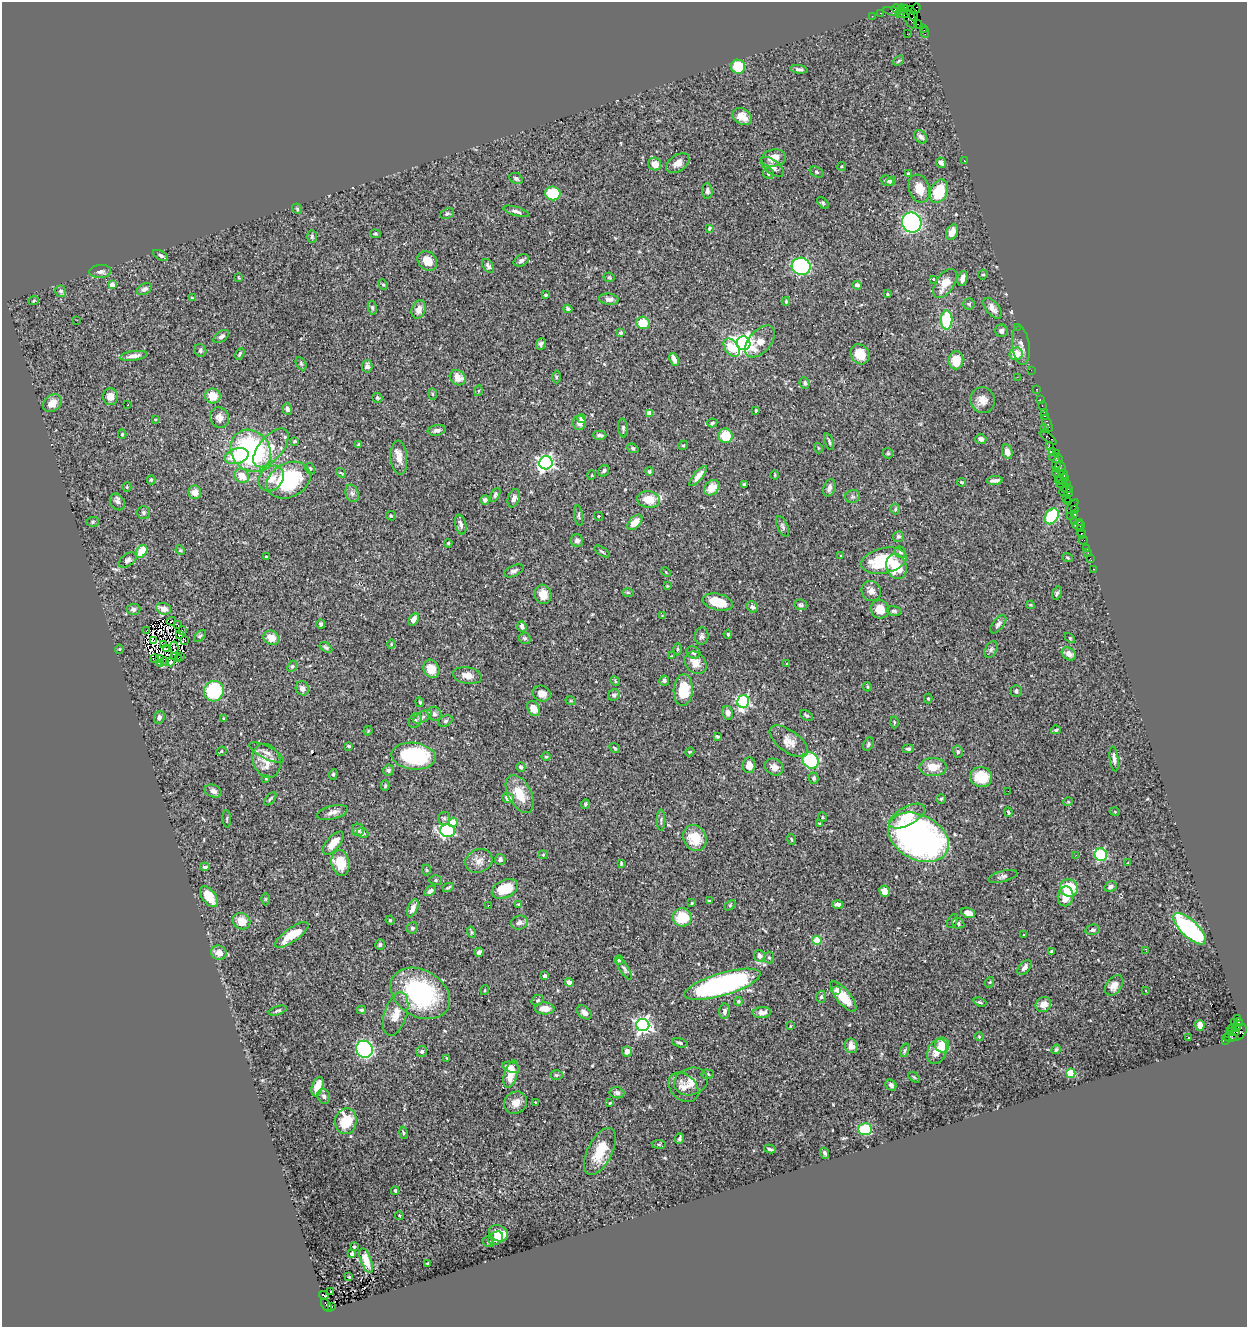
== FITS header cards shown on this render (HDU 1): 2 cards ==
NAXIS1  =                 1245
NAXIS2  =                 1325

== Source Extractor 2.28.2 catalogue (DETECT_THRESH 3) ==
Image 1245 x 1325 px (HDU 1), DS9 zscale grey, 1 PNG px = 1 image px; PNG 1249 x 1329 px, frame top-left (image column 1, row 1325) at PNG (2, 2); each listed source drawn as its Kron ellipse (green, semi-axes under 4 px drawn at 4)
Background 1.42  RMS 0.054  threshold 0.162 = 3 sigma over >= 5 px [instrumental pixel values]
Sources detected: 497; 9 with non-positive FLUX_AUTO (blend fragments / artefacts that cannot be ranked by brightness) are neither listed nor drawn; the other 488 listed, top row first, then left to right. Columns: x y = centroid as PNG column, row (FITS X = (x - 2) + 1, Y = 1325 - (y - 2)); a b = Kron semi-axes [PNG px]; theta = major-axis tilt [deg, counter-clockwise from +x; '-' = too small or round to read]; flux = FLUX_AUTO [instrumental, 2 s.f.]
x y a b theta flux
905 8 3 2 - 100
896 9 4 3 - 180
916 9 6 3 70 55
892 11 9 2 -14 100
900 11 7 3 77 260
880 13 2 2 - 23
904 13 6 3 20 390
912 13 8 4 -62 300
872 16 2 2 - 22
910 19 9 5 -63 750
918 25 5 3 - 220
923 28 4 2 - 75
925 32 5 2 - 62
907 34 2 2 - 870
899 61 6 4 44 4.1
738 67 7 7 - 110
799 69 9 3 -5 9.9
742 116 10 7 -32 35
921 137 7 5 -45 15
774 158 12 8 10 40
964 160 3 2 - 20
678 163 13 8 36 25
941 163 5 4 - 15
655 164 7 6 - 37
842 166 4 4 - 5
772 167 14 6 -37 17
816 172 7 5 -28 6.5
768 173 6 5 - 7.2
908 174 3 3 - 4.2
516 178 7 5 -26 8.3
887 181 7 5 -18 8.2
891 181 5 4 - 7
919 188 14 10 -71 54
707 191 8 5 -88 11
939 191 12 8 66 130
553 193 8 7 - 110
823 203 7 4 -46 5.9
297 209 5 4 - 5.2
516 211 13 4 -16 13
447 214 7 5 25 6.5
912 222 10 9 - 840
709 228 3 3 - 5.9
952 232 8 5 64 34
375 234 5 4 - 4.1
312 236 6 5 - 6.2
161 255 8 4 -29 8.8
427 261 11 8 -47 46
521 261 8 5 28 12
488 266 7 5 -56 11
801 266 9 8 - 380
100 271 11 6 4 14
983 275 5 4 - 5.5
238 277 3 2 - 2.5
609 277 5 5 - 4.2
933 279 3 3 - 4.8
962 279 8 5 75 20
945 283 16 9 57 60
112 285 4 4 - 47
383 285 5 4 - 5.2
857 285 5 4 - 8.5
144 289 8 5 29 11
61 291 6 5 - 7.6
888 294 4 4 - 4
545 295 3 2 - 4.2
192 298 3 3 - 3.4
609 299 10 5 -6 15
34 301 5 3 - 3.6
786 301 4 3 - 4.2
969 304 5 5 - 5.6
372 308 7 4 -82 6.1
993 308 12 6 -51 21
419 309 9 6 68 27
568 309 4 3 - 5.4
77 320 2 2 - 27
947 320 9 5 89 180
643 323 6 6 - 64
1017 327 2 2 - 30
1001 331 6 6 - 12
621 333 3 3 - 6.3
221 337 9 5 36 13
760 341 19 11 48 46
743 343 7 6 - 2000
541 344 6 4 68 9.8
1021 346 19 8 -82 22
732 348 10 6 -52 98
200 350 6 6 - 7.9
240 354 6 3 55 5.7
860 354 10 9 - 57
1016 354 7 6 - 56
134 356 14 4 8 21
674 359 7 4 -70 18
956 360 9 7 83 67
301 363 7 5 -64 6.7
367 366 6 5 - 12
1031 370 2 2 - 51
556 377 6 4 -89 5.3
1017 377 3 2 - 3.4
458 378 8 7 - 39
805 383 6 5 - 7.2
1037 389 3 2 - 74
478 391 5 3 - 4
432 394 6 4 -88 3.8
213 396 7 7 - 56
110 397 8 7 - 27
377 398 5 5 - 5.9
982 400 13 12 - 33
1040 400 3 2 - 72
52 403 10 8 41 39
128 405 3 2 - 6.4
1042 406 3 2 - 66
287 409 6 4 -69 14
756 411 4 3 - 4.1
1044 412 2 2 - 71
649 413 4 4 - 54
1045 416 3 2 - 85
219 418 10 9 - 21
155 419 4 3 - 3
581 419 4 4 - 10
579 423 7 6 - 22
712 423 5 4 - 5.6
1047 423 9 3 -67 170
623 428 9 5 -85 8.8
1044 429 2 2 - 58
437 430 9 5 11 11
122 434 4 4 - 3.9
600 435 7 4 0 10
726 436 7 7 - 98
1048 437 10 4 -37 320
981 439 5 4 - 15
295 441 3 3 - 7.4
829 442 9 4 -70 7.1
358 445 3 3 - 4.5
683 445 5 4 - 4.8
1049 446 2 2 - 140
271 448 23 11 50 76
633 448 6 4 -22 5.1
818 448 5 3 - 3.2
251 451 22 19 -53 580
1052 451 3 2 - 62
1007 452 7 5 -79 25
888 453 6 5 - 5
1057 453 3 2 - 68
237 456 12 7 17 130
399 458 17 8 -86 36
1056 458 7 4 -9 430
546 463 7 6 - 1200
1056 464 7 3 83 250
310 468 6 4 -59 5.4
1060 468 7 5 -86 480
604 471 6 5 - 8.5
649 471 4 4 - 6.3
341 473 5 3 - 3.1
1058 474 6 2 -18 160
1063 474 4 3 - 280
592 475 5 3 - 2.8
775 475 4 3 - 2.8
242 476 8 7 - 45
698 476 12 4 52 22
271 478 14 11 49 49
1063 479 6 3 27 410
151 480 4 3 - 4.8
289 480 23 17 28 300
995 480 8 3 5 14
1059 480 5 2 - 220
962 482 4 3 - 4.3
744 484 3 3 - 5.1
1062 484 6 3 21 210
1067 484 3 2 - 56
127 487 5 4 - 4
712 488 9 6 46 54
829 488 9 5 71 16
1067 489 5 3 - 270
195 492 7 6 - 32
1064 492 4 3 - 95
352 493 9 6 -73 12
1069 493 4 3 - 140
495 495 7 4 61 8.1
853 497 7 6 - 7.6
514 498 9 5 72 15
1067 498 2 2 - 56
485 500 5 4 - 12
649 500 11 8 -8 65
117 502 9 7 -56 12
1069 502 3 2 - 150
1072 506 8 3 52 110
895 509 5 5 - 5
1075 509 3 3 - 100
144 513 6 6 - 7.2
1075 514 4 2 - 170
579 515 10 3 -82 5.9
391 516 5 4 - 3.7
598 516 4 4 - 5.2
1052 516 8 6 55 200
1070 516 2 2 - 56
1075 521 3 2 - 100
93 522 6 5 - 5.8
635 522 9 5 48 37
1079 522 2 2 - 69
461 525 10 5 -75 15
1079 525 6 3 1 150
782 526 11 5 -64 9.3
1081 529 3 3 - 96
1082 534 5 3 - 190
898 537 5 5 - 7.7
577 540 6 6 - 12
1083 540 4 2 - 31
448 543 4 3 - 3.8
1087 548 4 3 - 110
180 550 5 4 - 4
142 551 7 5 54 72
602 552 9 3 -32 5.7
900 552 6 5 - 8.8
1088 553 2 2 - 22
840 555 3 2 - 6.6
266 557 3 3 - 4.1
1067 558 5 3 - 4.6
1090 558 4 2 - 63
128 560 10 6 37 9.8
884 561 23 12 12 170
897 566 13 9 -70 94
1094 569 3 2 - 32
514 571 10 5 24 12
666 572 5 3 - 3.4
667 586 4 4 - 3.2
871 591 10 9 - 21
628 592 5 3 - 4.2
1057 593 7 4 73 7
543 594 10 8 -74 39
718 602 15 8 -13 84
801 605 6 5 - 7.6
1030 605 4 4 - 3.5
752 607 6 5 - 11
133 609 7 5 4 12
164 609 7 5 -18 33
880 609 9 9 - 50
894 611 8 5 -8 8.3
662 616 4 4 - 2.8
414 619 7 4 62 21
171 621 5 2 - 1.1
321 624 4 4 - 7.2
998 624 11 5 51 12
178 625 4 2 - 4
522 626 5 4 - 16
147 631 4 2 - 6.8
182 631 3 2 - 6.2
179 634 4 2 - 0.92
728 634 4 4 - 4.8
200 636 7 4 45 6.9
702 636 9 6 84 12
271 638 8 7 - 42
525 638 6 5 - 7.6
1070 638 6 4 -45 3.6
153 641 4 2 - 3.6
185 641 3 3 - 1200
164 644 3 2 - 4
391 644 4 3 - 2.8
174 647 6 2 -84 0.14
326 647 7 4 -30 7.4
167 648 4 2 - 2.9
119 649 4 4 - 3.4
677 649 6 4 89 4.8
991 649 9 5 63 9.7
693 652 7 6 - 12
1069 654 8 6 -36 21
174 656 3 2 - 2.7
671 656 3 2 - 2.6
181 657 2 2 - 2.7
154 658 2 2 - 1600
160 658 3 2 - 2
178 659 3 2 - 3
165 662 2 2 - 3
171 662 4 3 - 5.5
695 663 12 10 -47 35
787 663 3 2 - 4.1
160 664 2 2 - 2.6
292 666 6 4 67 5.7
431 669 9 7 -64 64
467 676 14 8 -10 29
615 681 5 3 - 3.7
664 681 5 5 - 9
867 687 4 3 - 4.2
302 688 7 6 - 14
683 690 16 9 86 110
214 691 10 9 - 250
1016 691 6 5 - 7.3
542 694 9 8 - 28
614 695 6 5 - 7.9
928 698 5 4 - 4.9
571 701 5 3 - 3.2
743 701 6 5 - 540
420 702 5 3 - 4.3
533 708 8 6 -60 38
728 713 7 5 -79 15
434 714 7 6 - 9
806 715 7 4 -34 6.2
159 717 6 5 - 13
422 717 10 5 27 10
224 719 3 3 - 3.9
415 721 8 6 58 8.7
446 721 8 5 26 7.4
894 722 6 3 -89 3.8
1056 730 5 3 - 5.7
368 731 4 4 - 4.3
717 736 4 3 - 4.4
789 741 22 10 -36 42
868 744 7 5 65 6.5
349 746 3 2 - 3.9
615 748 5 3 - 3.8
908 749 6 4 6 7.3
221 751 5 4 - 4.4
267 752 19 6 -26 20
690 752 4 4 - 3.5
958 752 6 5 - 7.7
414 756 22 13 -6 300
546 757 4 4 - 4
1114 759 12 3 -82 12
811 760 9 7 -47 210
267 761 17 13 -67 56
749 765 8 6 87 33
521 767 4 4 - 11
774 767 9 8 - 22
933 767 13 9 1 54
388 770 5 5 - 8.6
333 774 5 4 - 4.5
981 777 11 10 - 100
814 778 6 5 - 8.2
266 779 3 2 - 3.9
385 786 5 4 - 4.4
213 791 9 6 -22 16
1008 791 2 2 - 3.7
520 794 21 11 -62 82
508 798 6 5 - 24
270 799 8 3 49 5
941 799 4 4 - 5.2
1068 802 5 3 - 3.3
585 804 5 4 - 5
332 812 16 6 14 20
1008 812 5 3 - 5.8
1115 812 5 3 - 3.2
907 816 20 9 28 76
822 817 5 3 - 2.8
444 818 6 5 - 7
227 819 8 3 -86 4.6
661 820 10 4 90 6.7
453 822 4 4 - 72
819 823 4 3 - 3.8
358 830 6 6 - 13
448 830 7 6 - 530
362 833 6 5 - 8.9
918 837 32 22 -27 1400
695 838 13 11 -59 80
791 839 5 3 - 4
333 843 14 6 50 45
543 855 4 4 - 3.4
1076 855 3 2 - 2.9
1101 855 6 6 - 320
500 859 5 5 - 8.8
479 861 14 11 25 30
340 863 13 9 -78 83
1128 863 3 3 - 2.6
621 864 4 2 - 4.4
205 867 5 3 - 7.7
426 870 5 3 - 3.8
1003 876 15 5 15 12
436 880 6 5 - 5.7
448 887 6 3 29 4.4
1110 887 6 5 - 9.1
1069 888 9 8 - 130
505 889 14 8 26 100
430 891 7 4 32 12
884 891 5 5 - 28
1066 896 10 7 81 44
209 897 12 6 -53 75
266 899 6 4 -89 4.8
709 901 4 3 - 4.2
692 903 4 3 - 4.3
519 904 4 3 - 3.4
838 904 5 4 - 11
488 905 3 2 - 4.4
730 905 6 4 46 4.3
413 908 10 5 67 21
968 913 7 5 -19 29
682 917 9 9 - 96
390 920 4 4 - 3.8
241 921 9 8 - 43
953 921 8 4 59 7.7
519 922 8 7 - 15
958 923 6 5 - 7.2
412 928 6 5 - 7.4
1190 929 21 8 -43 520
1092 930 7 5 13 10
471 932 6 4 -71 4.7
292 935 20 7 35 85
1024 935 3 2 - 2
817 940 4 4 - 110
380 945 5 5 - 6.6
1146 951 3 2 - 3
479 952 5 4 - 11
1052 952 4 3 - 6.1
219 953 8 7 - 30
760 956 6 5 - 12
769 958 6 5 - 5.7
619 960 5 4 - 8.8
1024 967 8 5 48 15
624 969 13 4 -59 7.4
544 976 4 3 - 15
569 982 4 4 - 18
990 982 5 3 - 3.5
722 984 39 11 16 810
1114 985 11 7 52 30
485 990 5 3 - 3.2
1146 990 3 2 - 3.9
836 991 4 3 - 8.7
420 993 32 23 -30 430
843 996 19 7 -50 75
821 997 6 4 74 6.7
538 1000 6 5 - 5.8
738 1001 4 4 - 5.1
980 1002 6 4 -20 5.1
1043 1005 8 7 - 30
545 1008 10 6 -3 32
361 1010 5 3 - 6.2
278 1011 9 3 18 7.1
724 1011 8 5 89 11
584 1012 8 5 -39 20
762 1013 9 5 5 19
396 1014 22 11 72 51
1238 1018 3 3 - 650
1234 1022 3 2 - 26
1239 1022 4 3 - 33
643 1025 6 6 - 1200
1200 1025 6 4 -78 28
790 1026 3 2 - 2.4
1237 1028 3 3 - 530
1231 1029 4 2 - 71
1233 1032 6 3 -5 240
1238 1033 10 6 44 920
979 1037 4 4 - 3.6
1230 1037 6 5 - 330
1188 1038 2 2 - 2.9
1225 1040 3 2 - 64
680 1043 8 4 -16 7.9
942 1045 7 7 - 91
851 1046 7 6 - 30
364 1049 9 8 - 560
1056 1049 5 4 - 6.4
905 1050 7 4 71 5.6
422 1051 5 5 - 11
627 1051 5 5 - 24
937 1052 13 9 65 38
447 1058 3 2 - 3.8
511 1067 9 5 -17 23
1071 1073 4 4 - 180
511 1074 14 6 73 50
708 1074 6 4 -2 6.7
556 1075 6 5 - 6.7
914 1077 7 3 -37 3.9
691 1082 17 13 20 48
891 1085 6 5 - 13
318 1087 10 5 72 42
684 1087 17 12 -43 31
617 1093 7 5 -8 11
324 1096 7 6 - 11
535 1102 3 2 - 2.7
516 1103 12 10 39 31
610 1103 3 3 - 3.2
346 1121 13 11 82 110
865 1129 7 6 - 170
404 1133 6 4 -76 4.8
679 1139 5 3 - 6.6
659 1144 7 3 -8 4.5
770 1149 6 3 -11 7.4
600 1151 25 12 63 96
825 1153 5 4 - 8
395 1191 4 3 - 5.1
399 1215 4 3 - 3.3
498 1233 10 7 -29 83
496 1238 8 6 33 30
488 1242 6 5 - 4.6
354 1247 3 2 - 3.2
352 1254 4 3 - 10
366 1261 13 5 -69 39
428 1263 3 2 - 3
349 1277 4 2 - 2.4
330 1292 3 2 - 5.9
324 1295 5 2 - 2.5
326 1305 7 4 -54 600
332 1306 3 2 - 360
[9 non-positive-flux detections neither listed nor drawn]